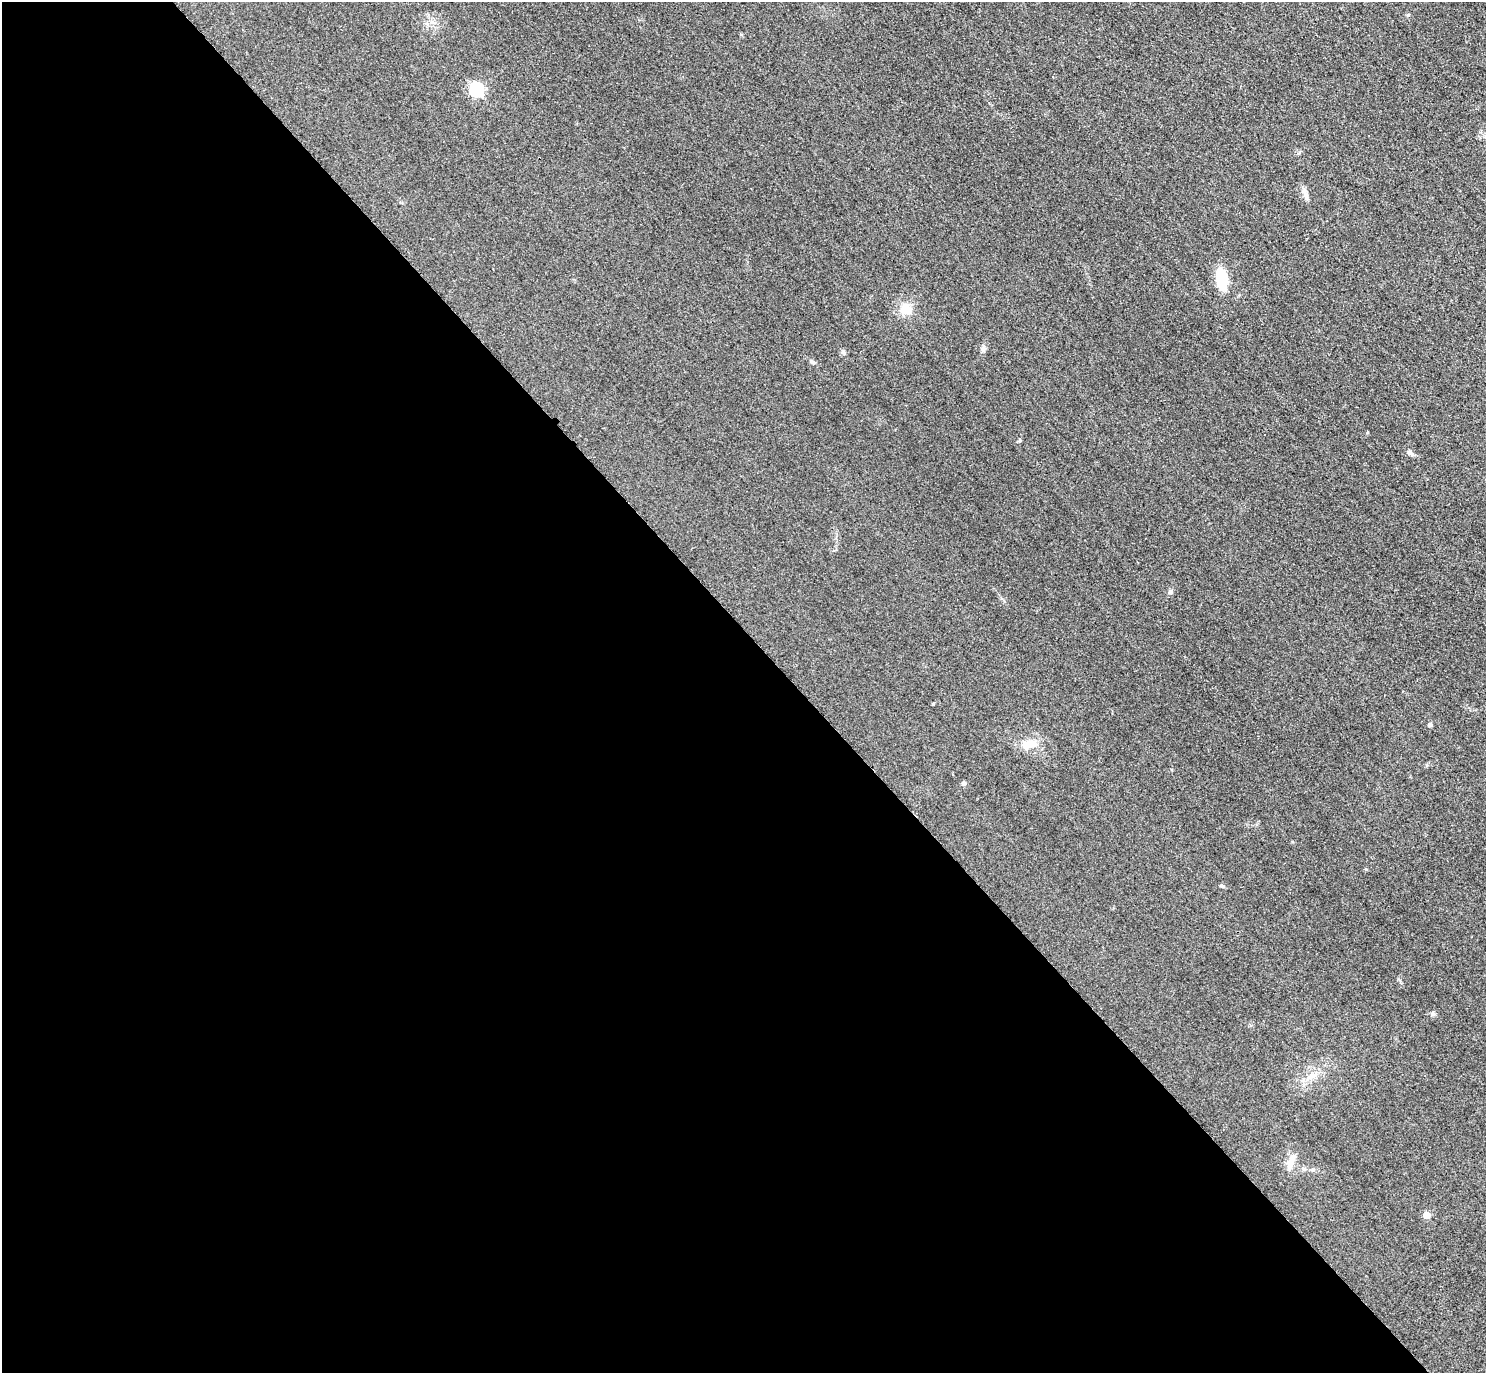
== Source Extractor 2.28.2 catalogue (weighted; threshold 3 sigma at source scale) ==
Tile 9 of 4 x 4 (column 1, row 3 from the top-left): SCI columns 31-1514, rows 1698-3068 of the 5997 x 5994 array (HDU 1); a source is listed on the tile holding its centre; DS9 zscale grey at full resolution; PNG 1488 x 1375 px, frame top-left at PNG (2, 2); no overlay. Shown black and unused: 54% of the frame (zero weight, under 3 of 4 exposures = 3% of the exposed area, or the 3 px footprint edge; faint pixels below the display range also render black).
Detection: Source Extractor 2.28.2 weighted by HDU 2 'WHT'; one run over the whole footprint, this tile lists its part. Background 0.0464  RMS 0.017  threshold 0.0787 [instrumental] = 3 sigma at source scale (4.5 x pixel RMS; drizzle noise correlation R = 1.50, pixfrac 1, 0.05/0.05 arcsec/px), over >= 5 px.
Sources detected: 20; all 20 listed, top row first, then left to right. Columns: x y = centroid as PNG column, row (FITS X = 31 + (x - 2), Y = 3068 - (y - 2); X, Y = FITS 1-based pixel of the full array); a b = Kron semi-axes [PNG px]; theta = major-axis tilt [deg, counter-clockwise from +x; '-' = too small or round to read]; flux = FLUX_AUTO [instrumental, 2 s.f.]
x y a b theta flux
741 34 5 3 - 1.7
476 89 6 6 - 260
1305 193 14 6 -64 8.3
1221 279 16 8 -83 73
906 309 14 13 - 24
843 352 6 5 - 3.4
812 362 9 5 -44 3.7
1410 453 11 5 -37 5.1
1170 592 6 6 - 4.1
933 704 3 3 - 1.7
1430 725 4 4 - 4.9
1029 744 19 10 11 27
964 783 5 4 - 5
1366 869 4 4 - 1.5
1222 886 6 5 - 2.7
1433 1014 6 5 - 3.5
1313 1075 14 7 19 13
1290 1164 17 7 79 14
1304 1169 6 4 -19 2.9
1426 1215 5 5 - 25
Unlisted compact peaks at least as high as the median listed source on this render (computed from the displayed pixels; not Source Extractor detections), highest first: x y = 1408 15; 983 349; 1020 440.